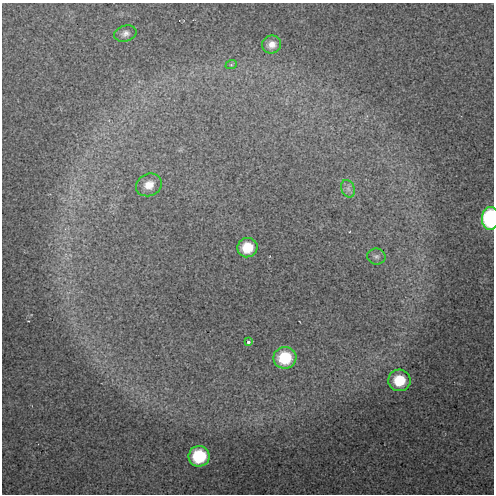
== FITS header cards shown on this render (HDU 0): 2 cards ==
NAXIS1  =                  492 / Axis length
NAXIS2  =                  492 / Axis length

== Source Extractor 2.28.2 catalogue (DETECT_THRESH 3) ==
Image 492 x 492 px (HDU 0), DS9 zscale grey, 1 PNG px = 1 image px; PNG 496 x 496 px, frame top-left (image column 1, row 492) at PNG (2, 3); each listed source drawn as its Kron ellipse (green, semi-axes under 4 px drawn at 4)
Background 71.9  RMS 2.1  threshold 6.3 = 3 sigma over >= 5 px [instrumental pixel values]
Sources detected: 12; all 12 listed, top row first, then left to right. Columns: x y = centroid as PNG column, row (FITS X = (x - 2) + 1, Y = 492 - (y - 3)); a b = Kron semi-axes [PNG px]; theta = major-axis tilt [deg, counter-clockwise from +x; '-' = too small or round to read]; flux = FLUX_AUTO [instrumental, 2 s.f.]
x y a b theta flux
125 33 11 8 14 690
272 44 9 9 - 1000
231 65 6 3 18 180
149 185 13 11 24 1600
348 189 9 6 -68 630
490 218 11 8 89 17000
247 248 10 9 - 3200
376 256 9 8 - 460
248 342 3 3 - 520
285 358 11 11 - 5700
399 380 11 11 - 3900
199 456 10 10 - 7000
At the frame edge (FLAGS 8, measured only in part): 1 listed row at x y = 490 218